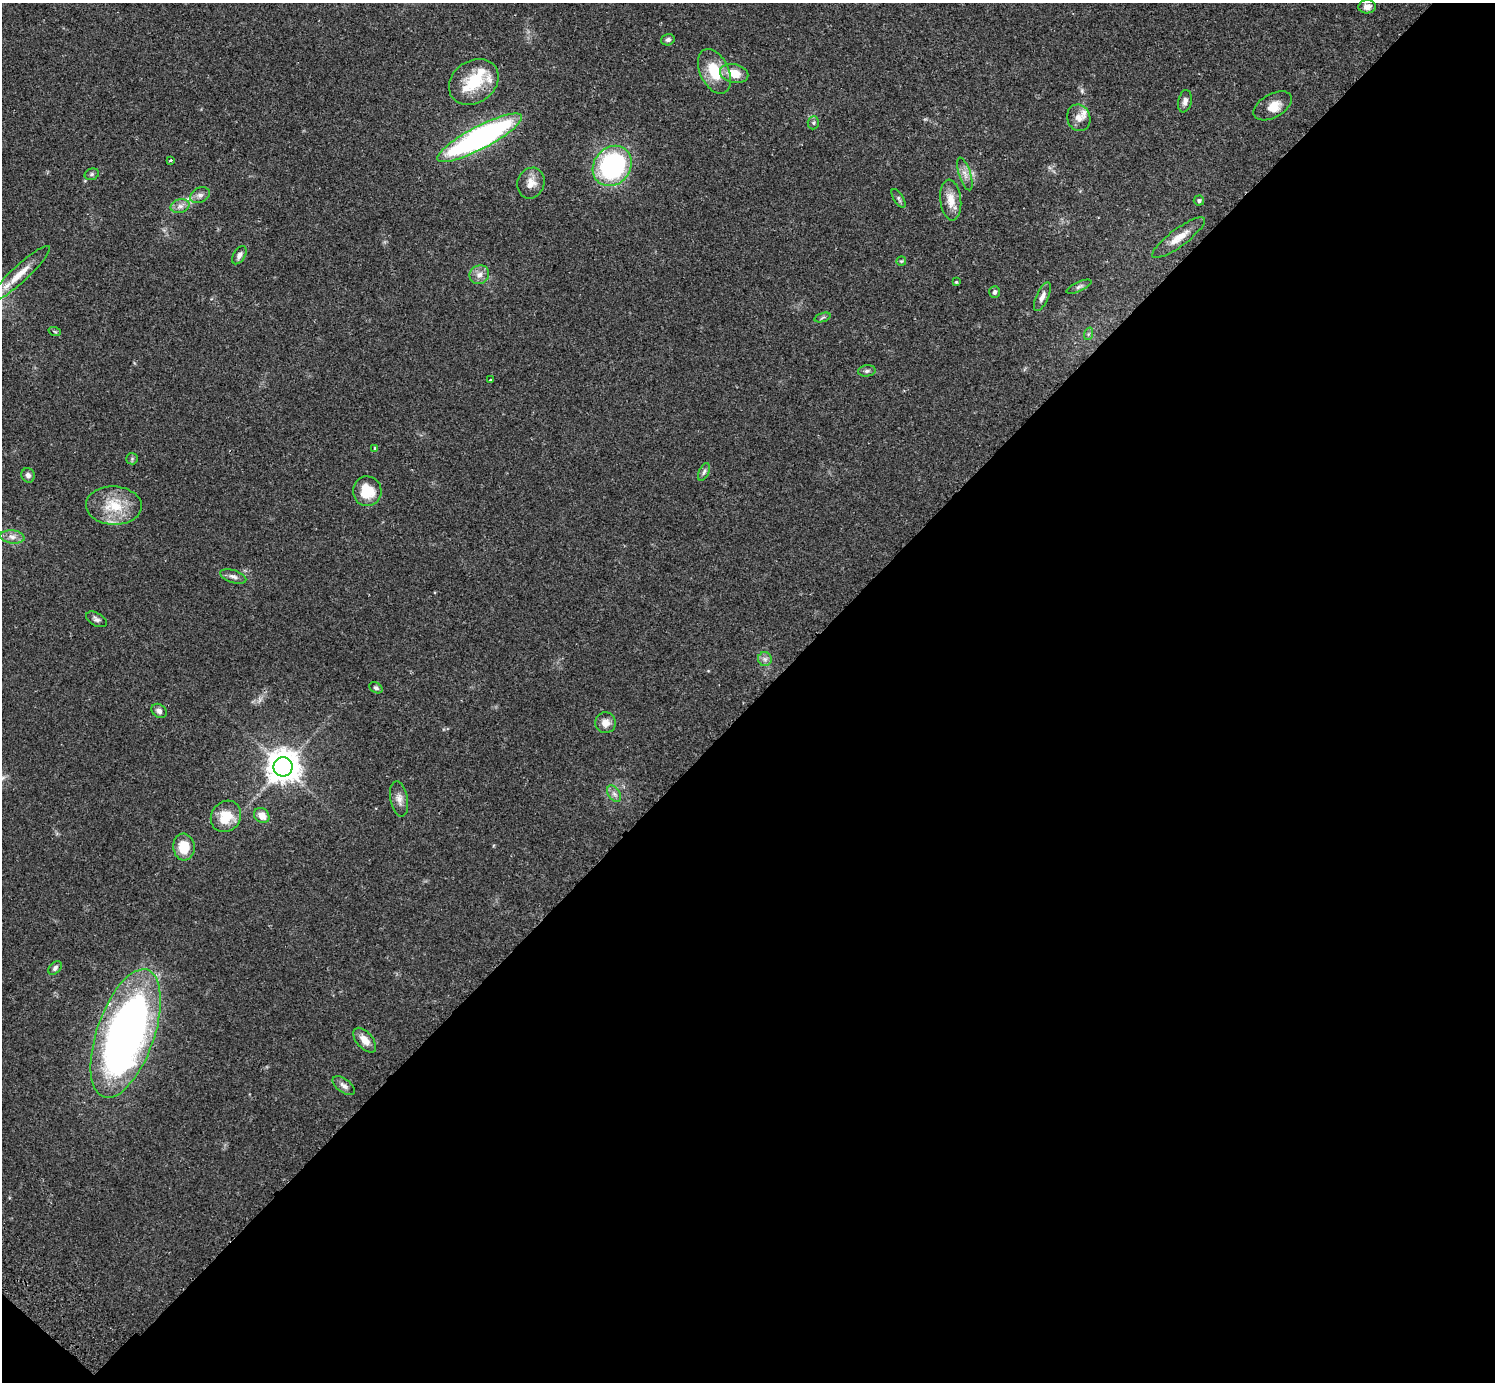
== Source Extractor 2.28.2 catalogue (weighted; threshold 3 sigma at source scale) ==
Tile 15 of 4 x 4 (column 3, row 4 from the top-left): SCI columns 3031-4523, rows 205-1584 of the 6063 x 6071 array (HDU 1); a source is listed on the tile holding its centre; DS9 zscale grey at full resolution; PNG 1497 x 1384 px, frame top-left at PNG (2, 3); each listed source drawn as its Kron ellipse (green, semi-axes under 4 px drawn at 4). Shown black and unused: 49% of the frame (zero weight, under 2 of 3 exposures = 3% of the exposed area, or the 3 px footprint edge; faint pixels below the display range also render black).
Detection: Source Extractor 2.28.2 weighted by HDU 2 'WHT'; one run over the whole footprint, this tile lists its part. Background 0.0823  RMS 0.0059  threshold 0.0265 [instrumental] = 3 sigma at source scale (4.5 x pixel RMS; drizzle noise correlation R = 1.50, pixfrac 1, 0.05/0.05 arcsec/px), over >= 5 px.
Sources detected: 62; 5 inside a brighter listed object's ellipse — not listed separately; the other 57 listed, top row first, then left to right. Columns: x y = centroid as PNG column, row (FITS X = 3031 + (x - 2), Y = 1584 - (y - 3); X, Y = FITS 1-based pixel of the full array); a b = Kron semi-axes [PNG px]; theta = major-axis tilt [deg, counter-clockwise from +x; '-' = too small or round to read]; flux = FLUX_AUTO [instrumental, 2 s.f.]
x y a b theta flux
1367 7 9 6 4 3.6
668 40 7 5 16 1.6
714 71 24 14 -64 17
734 73 14 9 -13 9.5
474 82 26 21 35 21
1185 101 11 6 79 2.6
1273 106 21 11 29 7.3
1079 118 13 11 -71 4.8
813 123 6 5 - 1.2
480 138 47 11 28 170
171 160 4 3 - 0.74
612 166 21 18 50 87
92 174 7 5 17 1.2
965 174 17 6 -72 3.6
531 183 15 13 69 6
200 195 10 7 26 2.5
899 198 10 4 -57 1.3
951 200 20 10 -83 8.1
1199 201 5 5 - 1.2
180 206 10 6 14 2.9
1179 238 32 8 36 8.3
239 255 10 6 57 2.2
901 261 5 5 - 0.72
19 274 40 8 43 12
479 275 10 9 - 3.8
956 282 4 3 - 0.57
1079 287 13 5 24 1.6
995 292 6 5 - 1.4
1042 297 15 6 66 3.1
823 317 8 3 19 0.98
55 332 6 4 -19 0.79
1088 334 6 4 71 0.9
867 371 9 5 7 1.5
490 380 3 2 - 0.92
375 448 3 3 - 0.69
132 459 6 5 - 0.97
704 472 9 5 65 1.6
28 475 7 6 - 2.1
367 491 15 14 - 16
114 506 28 19 -3 20
12 537 12 6 -6 3.3
233 576 13 6 -18 2.5
96 619 11 6 -29 2
765 659 7 7 - 2
376 688 7 5 -31 1.5
159 711 8 6 -38 2.1
605 723 10 10 - 5
283 767 9 9 - 1000
614 794 9 6 -54 2.1
399 799 18 8 -79 4.1
226 816 16 14 52 13
262 816 8 7 - 5.3
184 847 13 10 -86 13
55 968 8 5 47 1.7
126 1033 67 28 71 350
365 1040 15 8 -49 5.9
344 1086 13 6 -37 2.7